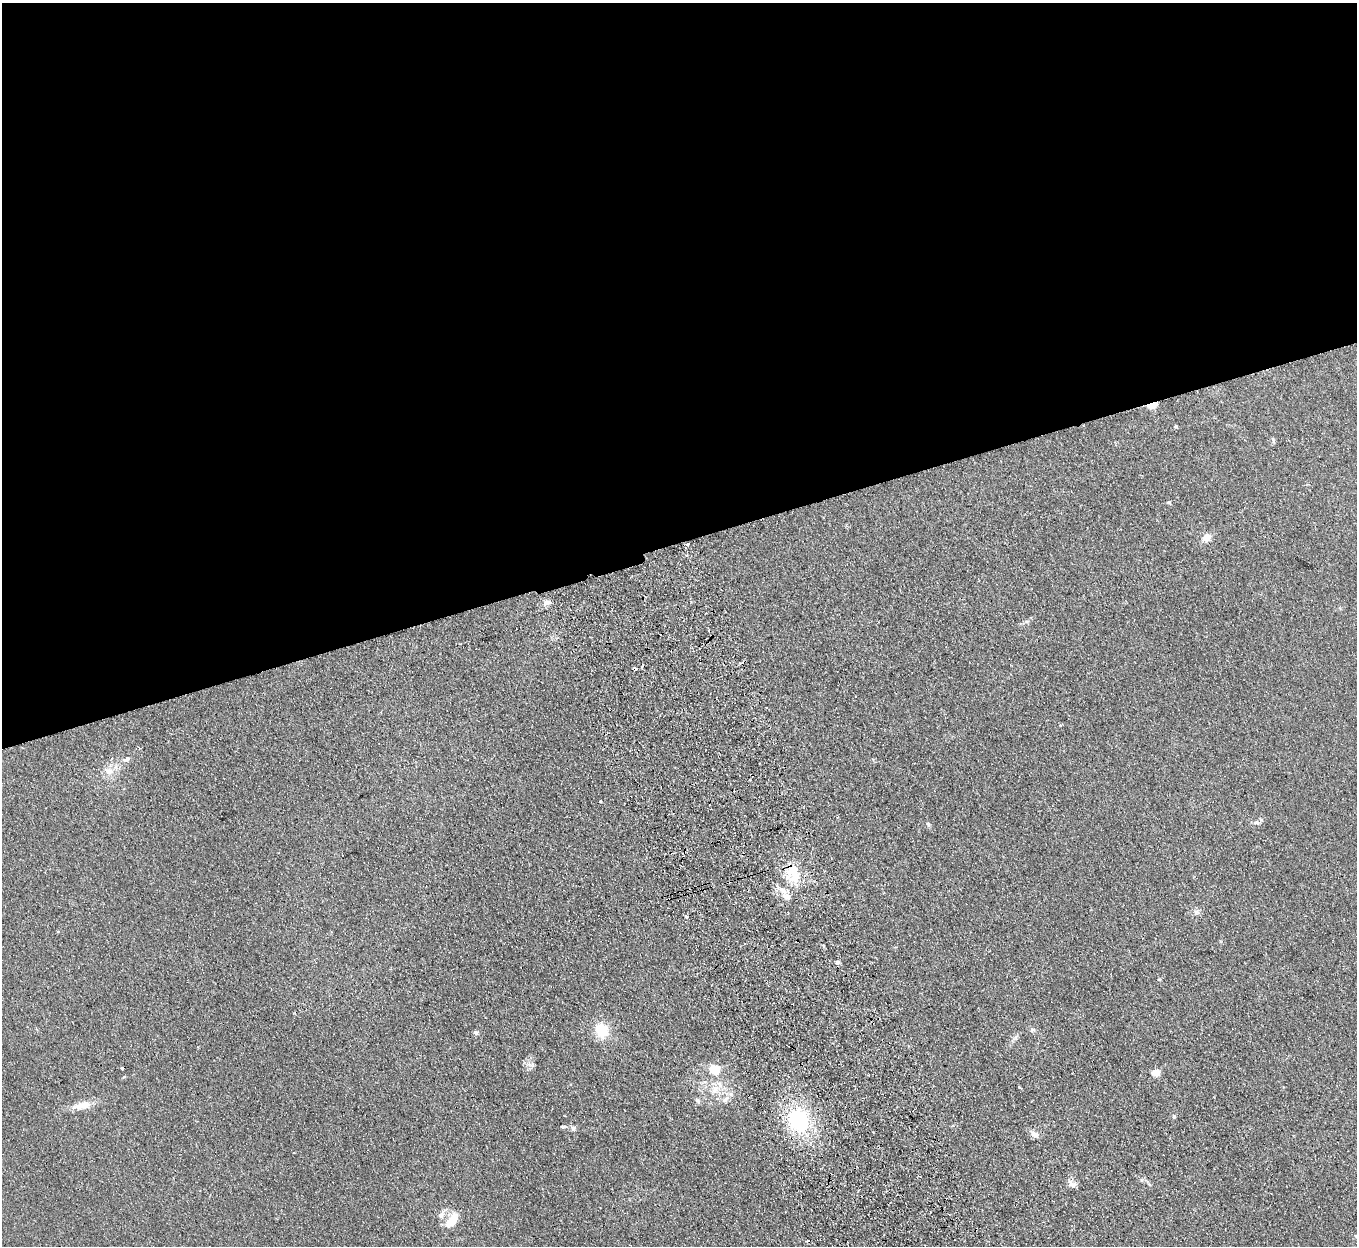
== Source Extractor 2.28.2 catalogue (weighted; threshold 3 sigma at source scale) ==
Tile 2 of 4 x 4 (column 2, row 1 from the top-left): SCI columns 1412-2766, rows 3907-5150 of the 5532 x 5451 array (HDU 1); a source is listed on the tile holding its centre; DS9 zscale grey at full resolution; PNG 1359 x 1248 px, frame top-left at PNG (2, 3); no overlay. Shown black and unused: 44% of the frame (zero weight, under 2 of 3 exposures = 3% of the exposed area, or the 3 px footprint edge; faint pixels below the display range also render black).
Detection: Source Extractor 2.28.2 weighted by HDU 2 'WHT'; one run over the whole footprint, this tile lists its part. Background 0.103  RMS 0.011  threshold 0.0513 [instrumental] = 3 sigma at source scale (4.5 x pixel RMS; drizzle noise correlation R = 1.50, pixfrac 1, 0.05/0.05 arcsec/px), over >= 5 px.
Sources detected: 42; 2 cosmic-ray / hot-pixel residue — not listed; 2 inside a brighter listed object's ellipse — not listed separately; the other 38 listed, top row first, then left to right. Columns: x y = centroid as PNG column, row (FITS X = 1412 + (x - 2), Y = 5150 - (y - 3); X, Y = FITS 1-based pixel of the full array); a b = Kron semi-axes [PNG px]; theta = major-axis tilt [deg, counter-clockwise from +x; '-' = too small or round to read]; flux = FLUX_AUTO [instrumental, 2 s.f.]
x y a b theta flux
1153 404 8 4 21 44
1176 427 3 3 - 2.2
1273 440 8 4 -78 1.7
1169 502 5 4 - 1.2
1207 537 8 7 - 11
687 544 4 3 - 5.3
546 603 9 7 17 4.6
635 669 3 3 - 4.5
126 759 6 4 28 6
108 771 14 8 -25 8.7
749 780 3 2 - 0.92
600 801 3 3 - 1.3
1257 822 9 6 -22 2.9
928 824 7 5 -70 1.9
793 870 16 12 57 21
783 891 12 7 -40 7.3
1196 912 9 6 -2 3.3
686 917 4 3 - 2.5
838 962 5 4 - 2.9
1032 1029 6 6 - 2.8
601 1030 19 15 -67 25
476 1033 5 4 - 3.4
122 1068 3 3 - 2.6
714 1069 6 5 - 55
1156 1072 5 5 - 24
1019 1087 5 3 - 1.1
715 1089 13 9 57 9.3
698 1101 10 4 -49 1.9
81 1106 26 9 14 14
1174 1116 5 4 - 1.3
798 1121 21 18 -59 91
563 1126 8 3 4 1.7
573 1128 6 6 - 2.4
1034 1134 13 7 -24 5.8
1072 1184 13 7 -35 5.3
441 1215 10 7 64 4.9
452 1221 17 10 56 17
1356 1236 6 4 -46 1.4
Overlapping masked pixels (flux is a lower limit): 4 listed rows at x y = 1153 404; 687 544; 635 669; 793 870
Isophote crosses this tile's border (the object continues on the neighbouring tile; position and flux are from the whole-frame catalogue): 1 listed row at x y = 1356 1236